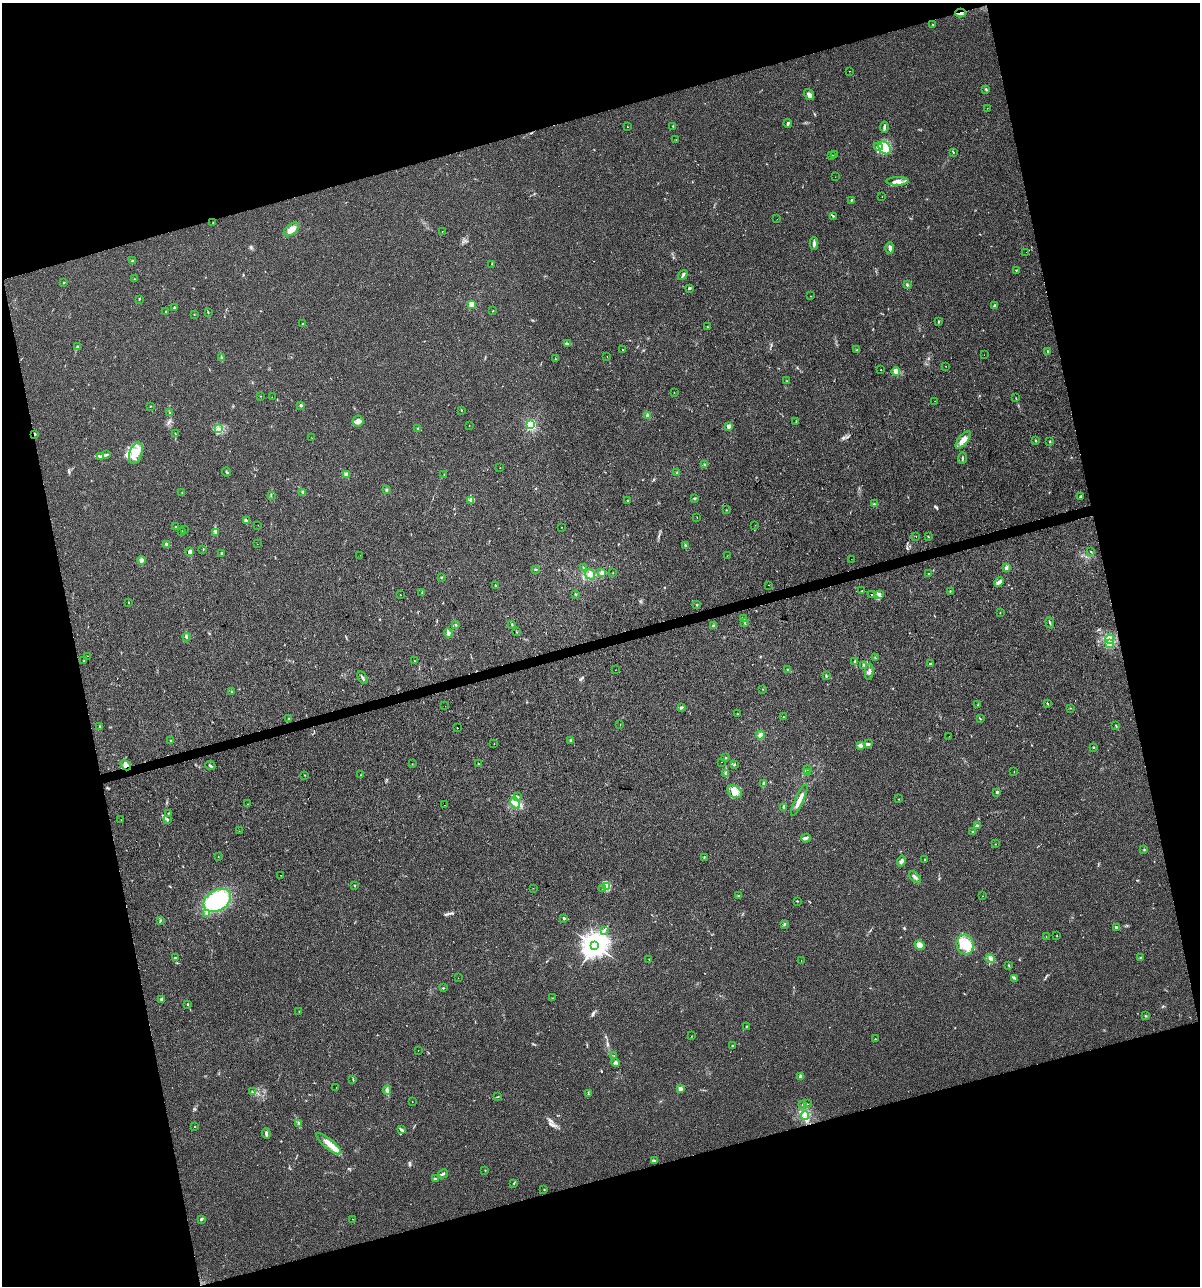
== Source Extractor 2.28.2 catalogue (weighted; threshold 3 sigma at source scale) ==
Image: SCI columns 95-4886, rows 1-5133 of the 4930 x 5133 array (HDU 1 of 3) = the unmasked area's bounding box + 8 px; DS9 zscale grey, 4 x 4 block average (1 PNG px = mean of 4 x 4 image px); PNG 1202 x 1288 px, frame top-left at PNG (2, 3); each listed source drawn as its Kron ellipse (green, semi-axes under 4 px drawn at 4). Shown black and unused: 32% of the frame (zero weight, under 2 of 3 exposures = <1% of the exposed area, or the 3 px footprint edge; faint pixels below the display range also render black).
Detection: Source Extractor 2.28.2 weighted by HDU 2 'WHT'. Background 0.0328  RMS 0.0063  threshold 0.0282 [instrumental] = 3 sigma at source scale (4.5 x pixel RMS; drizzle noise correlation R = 1.50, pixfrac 1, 0.0396/0.0396 arcsec/px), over >= 5 px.
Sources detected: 321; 2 too faint to see at this stretch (4 x 4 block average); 4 cosmic-ray / hot-pixel residue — neither listed nor drawn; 2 coinciding with a brighter row at this scale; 17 inside a brighter listed object's ellipse — not listed separately; the other 296 listed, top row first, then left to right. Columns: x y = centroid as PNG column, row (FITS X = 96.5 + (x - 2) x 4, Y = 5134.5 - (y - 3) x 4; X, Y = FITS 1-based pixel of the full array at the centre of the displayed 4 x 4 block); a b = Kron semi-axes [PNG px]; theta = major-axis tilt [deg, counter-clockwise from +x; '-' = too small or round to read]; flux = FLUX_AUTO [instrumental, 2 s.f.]
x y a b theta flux
960 13 5 2 - 7.7
933 24 2 2 - 1.6
849 71 2 2 - 0.85
986 89 3 2 - 3.7
809 95 6 4 -55 12
987 108 2 2 - 1
788 123 4 2 - 5.3
673 126 2 2 - 1.7
627 127 2 2 - 1.4
884 127 5 2 - 7.7
676 139 2 2 - 0.89
878 146 4 4 - 11
885 148 7 5 -47 31
953 152 2 2 - 2.1
832 155 2 2 - 1.6
834 155 2 2 - 1.3
835 177 2 2 - 0.69
897 181 11 4 1 21
882 196 2 2 - 1.4
851 200 3 2 - 3.5
833 216 2 2 - 1.5
777 219 2 2 - 0.43
213 222 2 2 - 1.3
291 229 9 5 38 32
442 232 2 2 - 1.1
814 243 6 2 87 10
890 248 6 3 88 11
1026 252 2 2 - 1.4
132 261 2 2 - 2.1
491 264 2 2 - 1
1016 270 2 2 - 1.8
683 275 5 2 - 7.2
134 279 2 2 - 1.4
64 282 2 2 - 1.9
907 285 3 2 - 4.2
689 288 3 2 - 6.3
811 296 2 2 - 0.99
139 299 2 2 - 1.3
472 305 2 2 - 140
994 306 3 2 - 4.2
174 307 2 2 - 2.7
493 310 2 2 - 1.5
165 312 3 2 - 2.5
208 312 2 2 - 2
194 314 2 2 - 1.4
938 322 3 2 - 2.2
302 324 3 2 - 1.9
707 327 2 2 - 1.3
567 344 4 3 - 5.4
78 347 3 2 - 5.3
623 349 2 2 - 1.2
857 350 2 2 - 1.9
1048 351 2 2 - 2
984 355 2 2 - 0.45
607 356 2 2 - 0.86
222 358 4 2 - 5.9
555 359 2 2 - 1.6
946 366 2 2 - 1.2
881 370 2 2 - 1
896 372 4 3 - 24
787 381 2 2 - 1.3
674 392 2 2 - 1.7
260 396 2 2 - 1
272 397 2 2 - 1.8
1016 398 2 2 - 1.5
935 401 2 2 - 0.84
301 405 2 2 - 22
150 406 2 2 - 1.4
461 410 2 2 - 1.5
170 413 2 2 - 1.6
647 415 3 3 - 6
358 421 5 5 - 15
796 421 2 2 - 1.5
469 425 2 2 - 0.91
531 425 2 2 - 520
729 426 2 2 - 53
219 429 3 2 - 4.1
418 429 3 2 - 4.8
175 433 3 2 - 2.4
35 434 2 2 - 5.2
312 438 2 2 - 0.68
963 440 11 4 51 27
1036 440 2 2 - 1.9
1050 442 2 2 - 3.2
136 453 11 6 70 39
107 455 2 2 - 2
101 456 3 2 - 4
962 458 6 2 83 3.9
705 465 3 2 - 3.6
500 468 2 2 - 1.8
227 472 4 2 - 4.5
677 473 3 2 - 2.5
346 474 4 3 - 8.8
444 474 2 2 - 1.9
386 490 2 2 - 2.8
303 492 2 2 - 3.3
182 493 2 2 - 1.8
271 496 2 2 - 1.2
1081 496 3 2 - 3.6
694 498 3 2 - 3.2
471 500 4 3 - 8.2
627 501 2 2 - 1.7
874 504 2 2 - 1.8
726 510 2 2 - 1.3
697 517 2 2 - 1.3
246 521 3 2 - 12
258 525 2 2 - 1.2
755 525 2 2 - 0.85
176 527 2 2 - 3.4
561 527 2 2 - 0.97
184 529 2 2 - 0.9
182 531 2 2 - 1.8
216 532 2 2 - 25
916 536 2 2 - 0.9
928 537 2 2 - 1.6
166 544 2 2 - 11
257 544 2 2 - 1.4
685 545 3 2 - 3.3
203 549 2 2 - 1.6
1091 551 2 2 - 1.7
190 552 2 2 - 86
222 553 2 2 - 2.1
360 555 2 2 - 1.5
727 556 2 2 - 1.1
851 559 2 2 - 0.88
141 560 4 3 - 9.5
583 567 2 2 - 1.3
1006 568 3 3 - 8.1
535 569 3 2 - 2.3
602 572 4 3 - 7.2
613 573 2 2 - 0.92
928 573 2 2 - 0.9
590 574 5 5 - 15
441 577 2 2 - 1.2
999 582 5 3 - 11
495 585 2 2 - 2.3
768 585 2 2 - 3.6
862 591 2 2 - 1.7
950 591 2 2 - 1.9
422 592 3 2 - 2.1
575 594 2 2 - 1.5
879 594 4 3 - 6.7
400 595 2 2 - 1.2
871 595 2 2 - 2.4
129 602 2 2 - 2.6
697 605 2 2 - 1.5
1000 613 2 2 - 1.2
744 619 3 2 - 2.9
745 623 2 2 - 1.8
1050 623 6 2 -70 4.5
456 625 3 2 - 2.6
512 625 2 2 - 1.5
714 626 3 2 - 5.2
516 632 2 2 - 1.6
448 633 5 3 - 7.5
186 637 4 2 - 3.4
1110 639 5 2 - 8.2
1110 643 3 2 - 4.3
88 656 2 2 - 3.5
875 658 2 2 - 2.3
84 660 3 2 - 2.5
414 660 2 2 - 4
855 662 4 2 - 4.5
931 664 4 2 - 8.3
864 665 2 2 - 2.4
787 669 2 2 - 1.8
615 670 2 2 - 0.56
869 672 8 2 85 7.2
826 676 3 2 - 3.4
362 678 7 2 -62 7.1
762 689 2 2 - 1.2
231 691 2 2 - 2.1
1047 703 4 2 - 2.7
978 705 2 2 - 1.8
445 706 2 2 - 0.84
681 707 3 2 - 5.8
1070 708 2 2 - 1.2
737 714 2 2 - 0.96
784 717 2 2 - 1.5
289 718 2 2 - 1.3
980 719 2 2 - 1
620 724 2 2 - 4.3
1116 725 2 2 - 2.3
100 727 4 2 - 3.4
457 728 2 2 - 5.2
760 735 4 3 - 9.3
949 736 2 2 - 1
571 740 3 2 - 3.2
171 741 3 2 - 2.2
494 743 2 2 - 0.73
868 744 2 2 - 2.5
861 745 2 2 - 2.3
1094 747 2 2 - 2.5
725 757 2 2 - 2.1
721 762 2 2 - 1.1
412 764 2 2 - 1.2
478 764 2 2 - 2.7
734 764 3 2 - 2.7
126 765 6 4 -47 19
210 766 5 2 - 4.5
807 769 2 2 - 1
807 772 2 2 - 5.3
1014 772 2 2 - 0.9
726 773 4 2 - 6.7
304 775 3 2 - 1.4
361 775 2 2 - 2.6
764 784 3 2 - 6.1
735 792 8 5 -35 24
997 792 4 2 - 5
517 797 3 2 - 5
898 799 2 2 - 1.2
799 800 17 3 65 27
515 803 6 4 -65 15
247 804 2 2 - 3.2
444 805 2 2 - 3.1
784 807 4 2 - 14
168 813 2 2 - 2.7
167 819 3 2 - 3.9
121 820 2 2 - 6.8
977 826 3 2 - 12
239 831 2 2 - 0.49
972 832 3 2 - 3.2
806 838 5 3 - 8.5
996 844 2 2 - 0.94
1144 849 2 2 - 1.9
218 856 2 2 - 0.99
704 857 2 2 - 1.8
925 859 2 2 - 3.7
901 861 5 3 - 11
281 875 2 2 - 3
915 877 7 2 -44 8.8
355 886 2 2 - 6.5
606 886 4 2 - 8.4
533 888 2 2 - 1.9
603 888 3 2 - 4.3
738 896 2 2 - 1.8
982 896 2 2 - 0.82
217 900 15 10 30 280
797 901 2 2 - 2
207 913 4 2 - 4.8
564 918 2 2 - 8.2
160 921 3 2 - 1.9
784 924 3 2 - 3.2
1116 927 2 2 - 14
604 930 3 2 - 2.5
1057 935 2 2 - 1.3
1046 936 2 2 - 0.93
965 944 10 8 -80 50
594 945 4 4 - 4500
919 945 5 3 - 42
1140 957 2 2 - 2
175 958 3 2 - 3.5
649 959 2 2 - 1.4
990 959 4 3 - 9.4
801 961 2 2 - 0.81
1009 965 3 2 - 2.8
458 978 2 2 - 0.6
1015 978 2 2 - 2
443 988 2 2 - 2.4
553 998 2 2 - 1.1
162 999 2 2 - 28
188 1004 2 2 - 3
299 1011 2 2 - 1.4
1146 1016 2 2 - 1.9
746 1027 2 2 - 1.8
691 1036 2 2 - 0.88
875 1039 2 2 - 2.7
732 1046 2 2 - 1.3
418 1050 2 2 - 0.97
614 1056 2 2 - 1.1
616 1063 4 3 - 6.6
801 1077 2 2 - 49
353 1079 4 2 - 2.6
336 1088 2 2 - 0.58
680 1089 2 2 - 59
387 1090 5 3 - 8.7
252 1092 2 2 - 2.1
588 1094 2 2 - 3
498 1097 2 2 - 1.7
412 1101 2 2 - 0.96
807 1104 2 2 - 0.93
803 1105 2 2 - 2.7
805 1115 4 3 - 11
299 1123 3 2 - 3.2
195 1127 2 2 - 2.1
401 1129 3 2 - 3.1
266 1133 5 2 - 9.1
329 1144 15 5 -39 40
655 1161 2 2 - 2.9
485 1170 2 2 - 1.3
443 1174 5 2 - 5.8
436 1179 2 2 - 5.7
514 1183 3 2 - 2.8
544 1189 2 2 - 1.7
202 1219 2 2 - 2.4
353 1219 2 2 - 1.2
Overlapping masked pixels (flux is a lower limit): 3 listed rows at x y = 960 13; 35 434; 126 765
Diffuse or blended objects may show on this block-average render without a row.